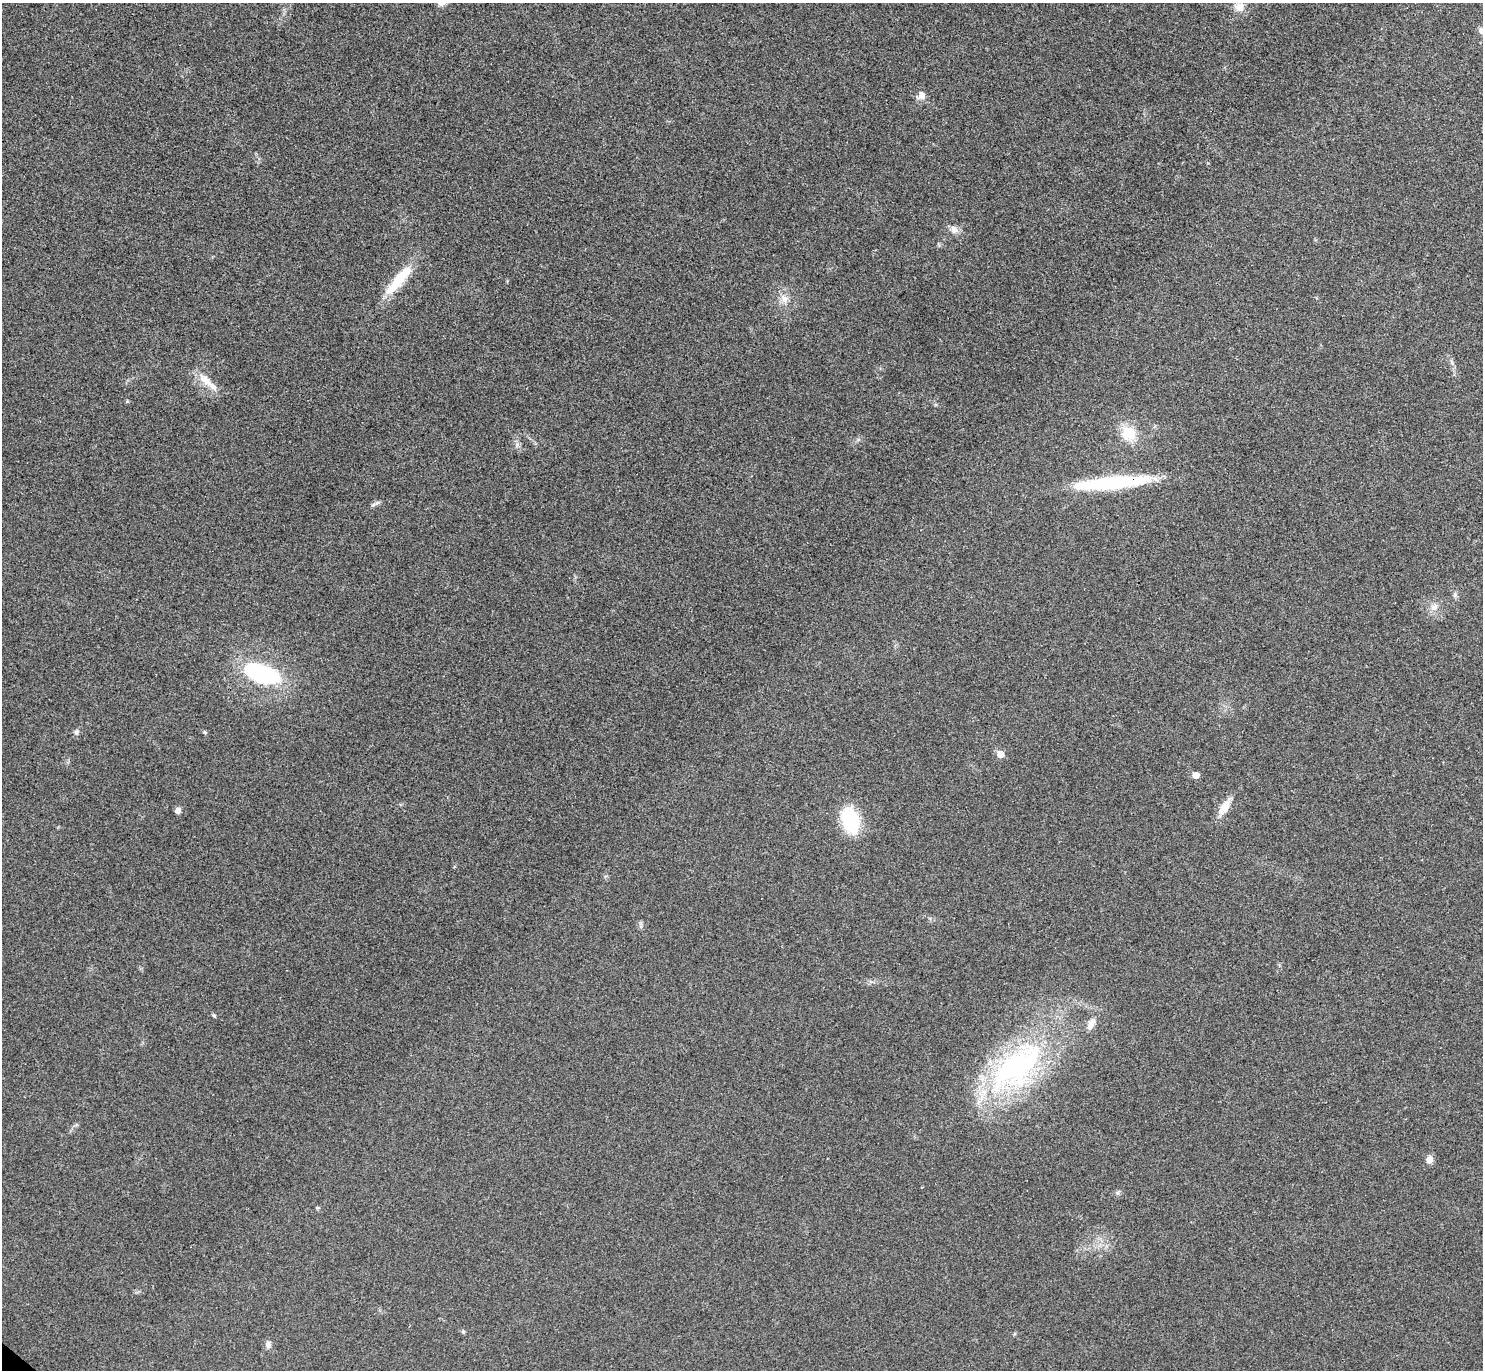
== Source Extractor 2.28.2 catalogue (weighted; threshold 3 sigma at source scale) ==
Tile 10 of 4 x 4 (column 2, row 3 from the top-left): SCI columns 1521-3001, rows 1569-2936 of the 6006 x 6014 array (HDU 1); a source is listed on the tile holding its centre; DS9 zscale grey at full resolution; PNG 1485 x 1372 px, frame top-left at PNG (2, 3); no overlay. Shown black and unused: <1% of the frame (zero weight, under 3 of 4 exposures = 6% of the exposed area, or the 3 px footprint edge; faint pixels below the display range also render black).
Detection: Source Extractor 2.28.2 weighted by HDU 2 'WHT'; one run over the whole footprint, this tile lists its part. Background 0.0286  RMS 0.0055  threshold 0.0246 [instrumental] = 3 sigma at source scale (4.5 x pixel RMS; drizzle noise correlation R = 1.50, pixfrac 1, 0.05/0.05 arcsec/px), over >= 5 px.
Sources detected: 30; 2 inside a brighter object's white glare — not listed; the other 28 listed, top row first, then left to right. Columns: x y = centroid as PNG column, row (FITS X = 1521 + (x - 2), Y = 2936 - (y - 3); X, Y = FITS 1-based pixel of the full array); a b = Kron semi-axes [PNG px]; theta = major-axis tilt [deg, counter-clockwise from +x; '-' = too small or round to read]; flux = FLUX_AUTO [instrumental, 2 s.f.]
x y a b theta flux
1239 7 11 10 - 4.8
1481 31 9 8 - 2
921 95 11 9 -77 3.3
954 229 12 9 -50 3.2
398 280 47 13 52 18
784 298 14 9 -38 4.1
206 381 23 10 -42 7.8
1129 433 15 14 - 14
1111 483 80 13 5 52
377 503 7 4 19 1.2
1455 595 7 4 89 1.1
1434 607 10 7 20 2.8
262 674 37 18 -18 54
76 732 7 6 - 1.4
205 732 6 4 -21 0.77
1000 754 6 5 - 7.1
1196 775 5 5 - 4.9
1224 807 24 10 61 7
178 810 6 6 - 2.5
850 821 21 14 -72 39
214 1015 5 4 - 0.76
1091 1024 17 7 59 3.8
1017 1067 84 39 39 120
1429 1159 7 7 - 3.7
1117 1193 7 4 89 0.96
463 1332 5 5 - 0.73
1014 1334 6 3 71 0.55
268 1344 10 7 88 2.1
Overlapping masked pixels (flux is a lower limit): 1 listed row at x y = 1111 483
Isophote crosses this tile's border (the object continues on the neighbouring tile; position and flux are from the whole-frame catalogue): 1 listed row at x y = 1481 31
Unlisted compact peaks at least as high as the median listed source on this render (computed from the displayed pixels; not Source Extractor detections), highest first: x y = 517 444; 127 401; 317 1208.